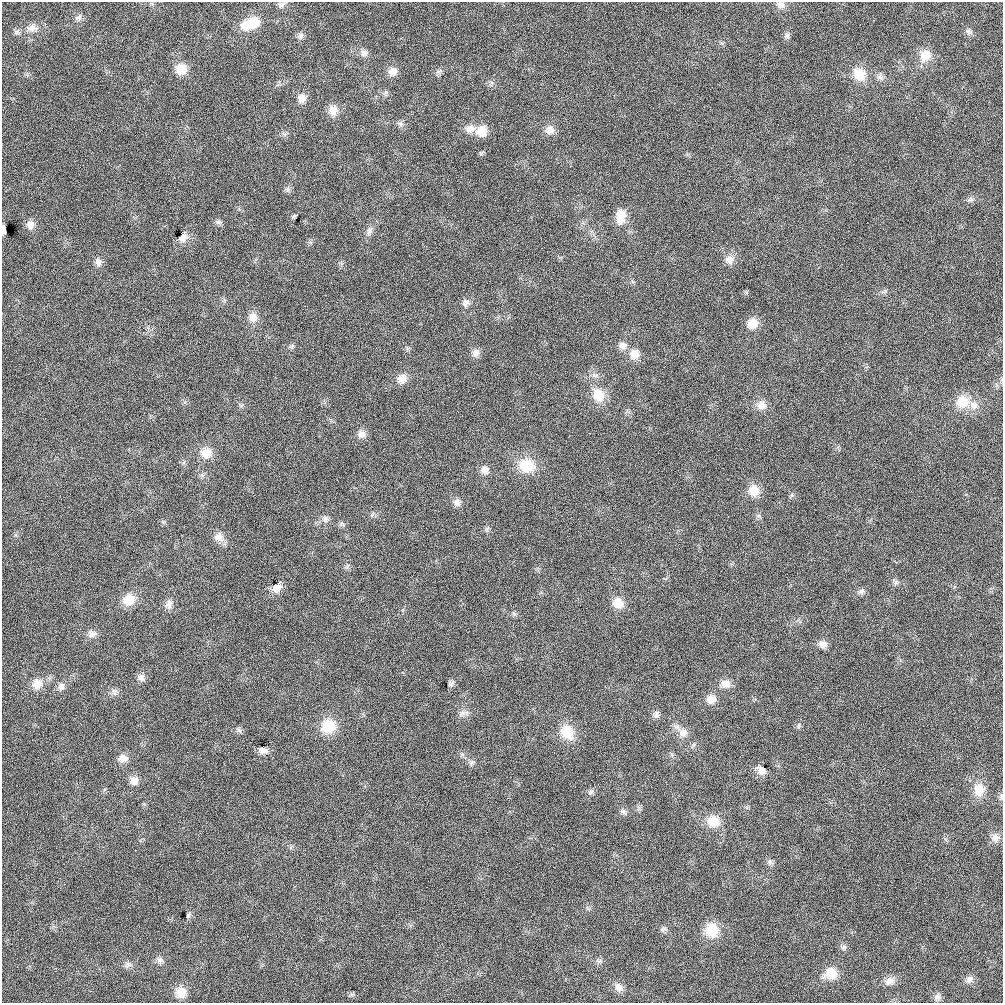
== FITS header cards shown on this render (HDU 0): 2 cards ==
NAXIS1  =                 1001 / length of data axis 1
NAXIS2  =                 1001 / length of data axis 2

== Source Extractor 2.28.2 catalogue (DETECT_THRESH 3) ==
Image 1001 x 1001 px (HDU 0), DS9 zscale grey, 1 PNG px = 1 image px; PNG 1005 x 1005 px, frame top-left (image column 1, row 1001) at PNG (2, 2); no overlay
Background 0.00941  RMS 0.05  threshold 0.151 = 3 sigma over >= 5 px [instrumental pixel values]
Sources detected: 109; all 109 listed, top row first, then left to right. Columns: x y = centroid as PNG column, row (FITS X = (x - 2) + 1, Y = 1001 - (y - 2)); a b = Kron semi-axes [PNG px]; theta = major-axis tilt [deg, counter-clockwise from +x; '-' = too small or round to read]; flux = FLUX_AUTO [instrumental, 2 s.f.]
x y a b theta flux
281 4 9 7 11 10
781 5 11 9 -23 17
79 18 10 7 14 12
254 22 14 13 - 59
246 25 14 13 - 51
32 28 12 10 3 26
968 31 10 7 -33 11
17 32 8 6 -27 9.3
787 35 8 7 - 10
301 36 9 7 62 12
364 53 9 9 - 16
925 55 16 14 53 54
181 69 13 12 - 52
393 71 11 10 - 26
859 74 17 14 -51 68
880 77 11 6 -10 14
385 93 9 5 64 8
302 98 11 10 - 28
333 110 13 12 - 34
400 124 8 6 -22 11
470 129 13 11 11 28
549 130 12 12 - 26
482 131 13 13 - 47
284 134 8 5 -44 7.8
481 153 7 5 28 5.5
288 189 7 5 47 8.6
970 199 8 6 2 9.7
621 214 15 12 -76 42
294 216 7 4 45 5.1
620 220 12 11 - 29
218 222 9 6 -15 9.4
30 225 11 10 - 23
3 229 8 4 -88 19
369 231 15 6 70 17
183 237 12 9 50 22
730 260 13 11 27 27
98 262 10 8 -77 17
466 303 12 10 49 17
253 317 14 12 -72 29
752 323 12 11 - 44
623 345 11 10 - 20
292 346 7 4 71 6.1
476 353 11 9 62 18
634 354 13 12 - 37
402 379 13 12 - 29
598 395 19 14 -65 64
962 401 18 16 7 71
761 405 13 11 1 31
973 405 14 11 -45 33
361 434 11 11 - 20
206 453 14 13 - 45
526 466 19 17 -21 93
485 470 11 10 - 22
754 491 14 13 - 48
792 495 7 4 89 6.1
457 502 10 10 - 18
372 515 9 4 59 6.4
325 519 11 9 -36 16
342 524 7 4 -18 6.5
219 537 13 11 -29 30
896 582 10 5 -49 9.2
277 587 14 10 43 31
861 591 9 7 16 12
129 600 15 13 40 58
618 603 13 12 - 50
169 604 13 9 69 21
514 614 6 5 - 6.2
92 634 12 10 5 19
823 644 10 9 - 22
141 678 10 9 - 16
37 684 15 13 44 38
451 684 7 6 - 9.7
726 684 12 11 - 28
61 686 11 9 66 17
114 692 10 7 -72 13
711 699 11 11 - 31
462 713 12 6 38 14
656 715 10 8 -88 14
328 726 17 16 - 91
799 726 7 6 - 7.2
239 730 8 5 -45 7.8
567 732 18 15 -54 75
683 733 12 11 - 29
263 750 10 7 -11 21
123 758 13 10 6 26
472 762 9 7 32 9.8
761 770 14 10 -43 26
134 781 11 11 - 25
979 790 17 14 86 57
590 792 8 7 - 10
1001 797 9 5 76 7.8
623 812 9 6 -35 9.9
713 821 16 14 -15 60
995 838 12 10 -85 23
769 862 8 5 83 9.5
188 915 6 5 - 5.8
663 929 10 5 18 8.8
712 930 16 15 - 85
844 947 9 5 26 8.8
160 960 9 8 - 14
599 961 10 5 -19 9.6
128 965 9 8 - 13
831 973 14 13 - 62
969 979 11 9 38 17
890 981 13 10 22 24
619 987 13 10 -51 23
181 992 12 11 - 45
352 994 7 4 1 6.7
937 997 10 9 - 14
At the frame edge (FLAGS 8, measured only in part): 3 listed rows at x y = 781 5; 3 229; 1001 797